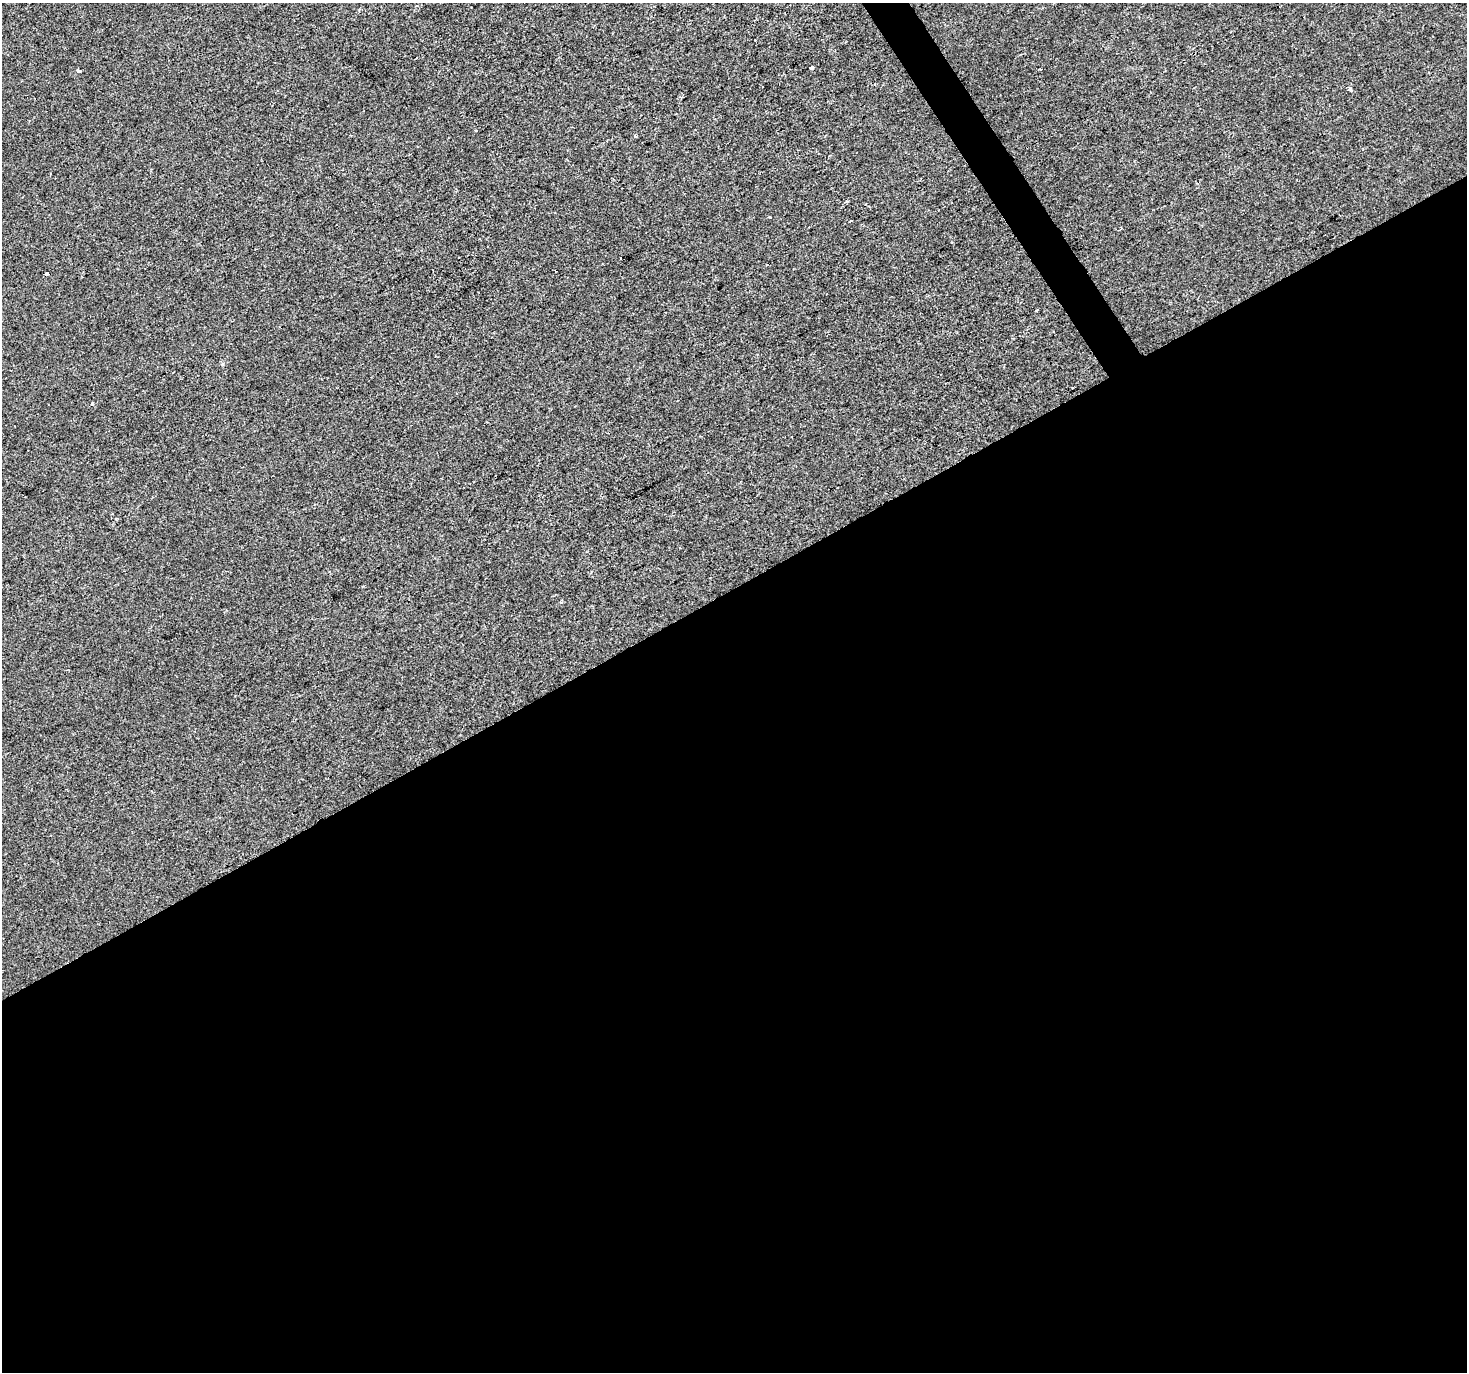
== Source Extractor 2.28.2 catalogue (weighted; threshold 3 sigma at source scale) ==
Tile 15 of 4 x 4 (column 3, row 4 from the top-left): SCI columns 2935-4399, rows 175-1544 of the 5865 x 5769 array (HDU 1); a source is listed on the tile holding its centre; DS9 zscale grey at full resolution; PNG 1469 x 1374 px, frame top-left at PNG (2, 3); no overlay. Shown black and unused: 58% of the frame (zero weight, under 2 of 3 exposures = <1% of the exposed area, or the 3 px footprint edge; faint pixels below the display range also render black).
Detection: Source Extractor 2.28.2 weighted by HDU 2 'WHT'; one run over the whole footprint, this tile lists its part. Background -2.45e-04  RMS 0.0041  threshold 0.0186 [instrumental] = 3 sigma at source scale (4.5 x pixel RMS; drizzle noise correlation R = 1.50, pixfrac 1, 0.0396/0.0396 arcsec/px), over >= 5 px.
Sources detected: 8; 1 cosmic-ray / hot-pixel residue — not listed; the other 7 listed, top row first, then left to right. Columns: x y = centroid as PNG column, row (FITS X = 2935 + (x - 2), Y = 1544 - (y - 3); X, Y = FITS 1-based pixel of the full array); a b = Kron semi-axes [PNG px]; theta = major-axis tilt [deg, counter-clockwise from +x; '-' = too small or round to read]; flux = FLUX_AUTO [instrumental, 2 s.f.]
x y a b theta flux
812 68 4 4 - 2
1040 69 4 2 - 0.37
78 71 4 3 - 1.9
1350 89 5 3 - 1.4
46 274 4 3 - 3.2
92 404 4 3 - 0.37
561 602 4 4 - 0.48